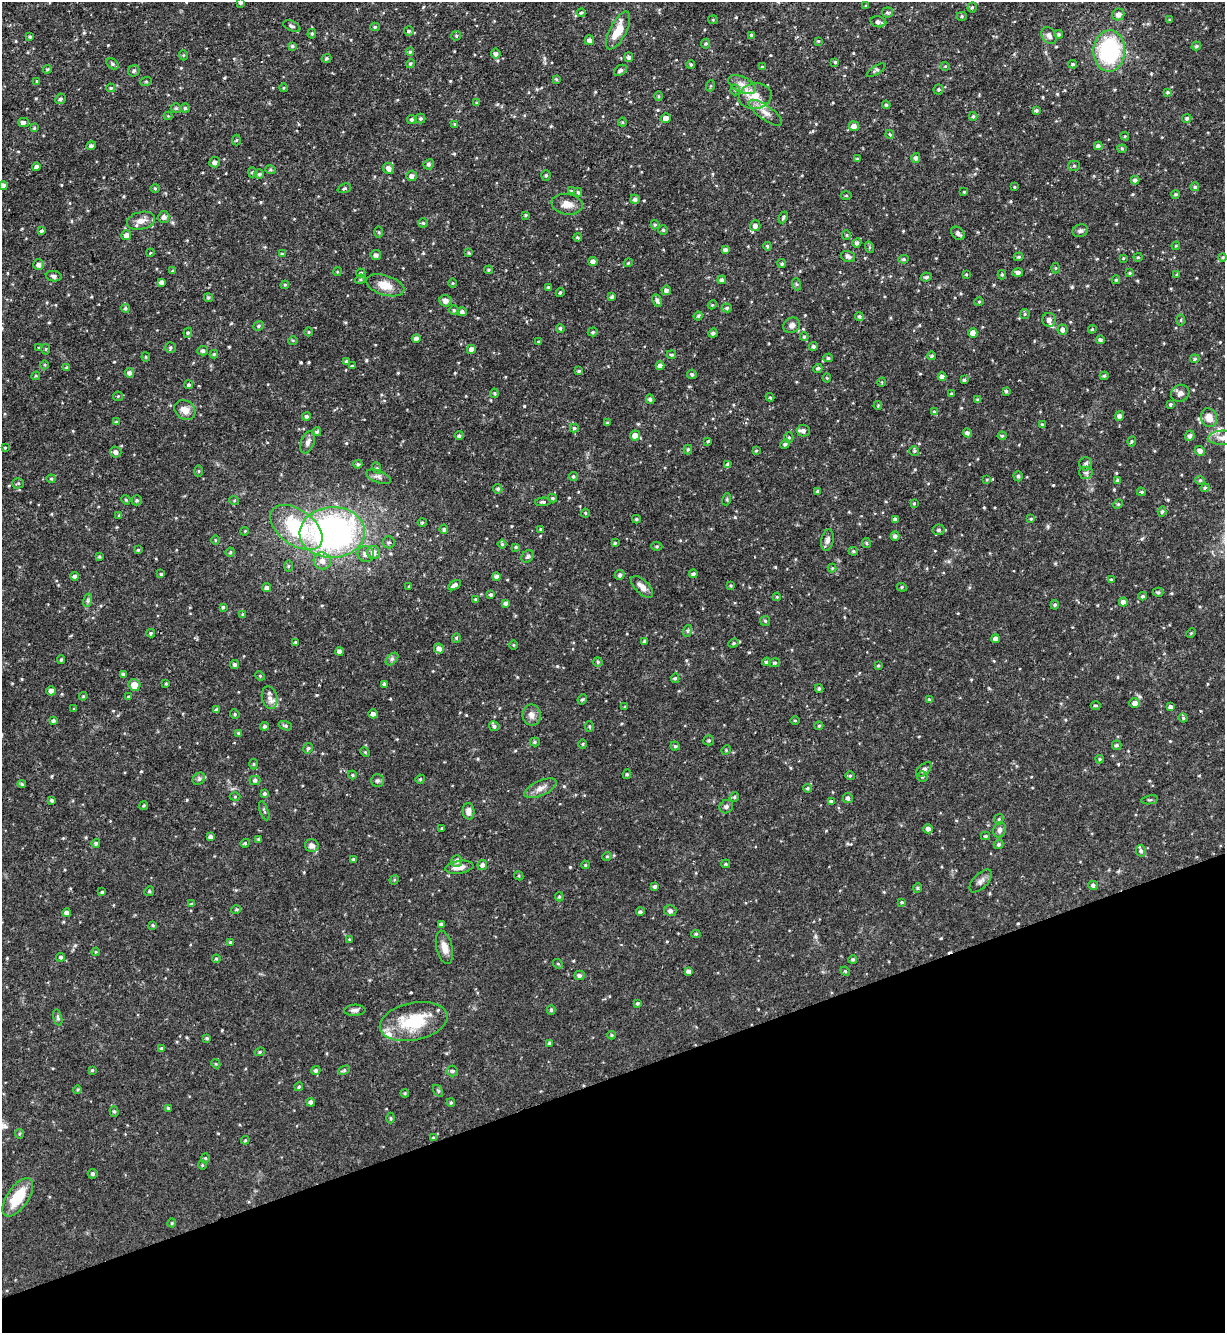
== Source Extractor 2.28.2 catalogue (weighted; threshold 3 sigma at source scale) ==
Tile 14 of 4 x 4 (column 2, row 4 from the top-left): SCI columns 1369-2591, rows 1-1331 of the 5308 x 5324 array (HDU 1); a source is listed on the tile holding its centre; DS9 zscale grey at full resolution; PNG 1227 x 1335 px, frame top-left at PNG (2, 2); each listed source drawn as its Kron ellipse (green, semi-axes under 4 px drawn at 4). Shown black and unused: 19% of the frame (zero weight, under 2 of 3 exposures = <1% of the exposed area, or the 3 px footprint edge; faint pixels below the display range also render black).
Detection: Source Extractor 2.28.2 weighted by HDU 2 'WHT'; one run over the whole footprint, this tile lists its part. Background 0.0643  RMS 0.0054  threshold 0.0245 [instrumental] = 3 sigma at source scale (4.5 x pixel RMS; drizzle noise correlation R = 1.50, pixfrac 1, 0.05/0.05 arcsec/px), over >= 5 px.
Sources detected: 569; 1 cosmic-ray / hot-pixel residue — neither listed nor drawn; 4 inside a brighter listed object's ellipse — not listed separately; of the other 564, all 500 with FLUX_AUTO >= 0.475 (the completeness limit of this list) listed and drawn (64 fainter detections not listed), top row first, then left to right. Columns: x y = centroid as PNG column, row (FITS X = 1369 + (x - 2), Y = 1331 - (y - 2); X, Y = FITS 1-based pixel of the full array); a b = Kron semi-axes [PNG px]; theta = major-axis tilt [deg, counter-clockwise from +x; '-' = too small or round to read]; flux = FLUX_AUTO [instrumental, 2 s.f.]
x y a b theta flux
240 3 4 3 - 0.92
866 6 4 3 - 0.52
972 7 5 4 - 0.72
887 12 5 5 - 0.97
581 13 4 3 - 1.4
1118 14 6 6 - 2.1
962 16 5 4 - 0.68
713 20 4 4 - 0.57
1170 20 4 3 - 0.58
878 22 8 5 -10 1.7
292 26 9 5 -25 1.4
375 27 5 4 - 0.77
618 30 21 8 63 11
409 31 5 5 - 0.87
312 34 5 4 - 0.69
1058 34 4 4 - 1.1
751 35 3 3 - 1.9
1049 35 9 7 -56 2.2
456 36 5 4 - 0.64
30 37 4 4 - 0.83
589 40 5 4 - 1.9
818 41 4 4 - 0.52
706 44 5 4 - 0.77
292 46 4 4 - 0.83
1196 46 5 4 - 0.83
1109 51 20 16 89 52
410 52 4 4 - 0.78
496 54 5 5 - 1.5
183 55 5 3 - 0.49
629 57 5 4 - 1.4
327 58 5 4 - 0.85
835 62 4 4 - 0.64
410 63 4 4 - 0.9
112 64 7 5 -42 1
691 64 4 4 - 0.77
1073 64 4 3 - 0.74
945 66 4 3 - 0.48
762 67 4 3 - 0.6
47 69 4 3 - 0.76
620 70 7 5 34 1.4
876 70 10 3 31 0.91
134 71 6 5 - 1.1
556 79 3 3 - 0.62
37 81 3 3 - 0.52
146 81 5 3 - 0.57
742 84 15 8 -26 4.5
710 86 6 3 70 0.59
111 88 4 4 - 0.7
284 88 4 3 - 0.48
938 89 5 5 - 0.85
735 90 5 5 - 0.83
1168 92 4 4 - 0.87
659 96 5 3 - 0.56
755 96 16 12 11 8.1
60 99 5 5 - 1.2
476 103 4 4 - 0.59
886 105 4 3 - 0.64
176 108 5 5 - 0.72
185 108 4 4 - 0.82
1036 110 4 4 - 1
765 113 19 7 -36 4.6
168 116 4 4 - 0.47
973 116 4 3 - 0.76
666 118 5 5 - 3
1187 118 5 4 - 0.89
421 119 5 5 - 1
412 120 4 4 - 0.98
23 122 5 4 - 1.6
622 122 4 4 - 0.57
455 124 4 4 - 0.53
854 126 5 5 - 2.6
34 128 4 3 - 0.6
890 134 4 3 - 0.85
1125 136 4 4 - 0.64
236 140 5 3 - 0.55
91 146 4 4 - 1.5
1098 146 4 4 - 1.8
1122 149 4 4 - 0.61
916 158 5 4 - 1.2
857 159 4 4 - 0.75
215 162 5 5 - 1.9
429 164 5 5 - 1.2
1074 166 5 5 - 0.88
36 167 4 4 - 1.8
388 168 6 5 - 2.6
270 170 5 3 - 0.63
252 172 5 4 - 0.72
259 174 5 4 - 0.84
546 175 5 4 - 0.79
412 176 5 5 - 1.8
1135 180 4 4 - 1.6
3 185 4 4 - 2.4
1014 187 3 3 - 0.59
1195 187 4 4 - 0.91
155 188 4 4 - 0.53
344 188 7 4 21 0.84
571 191 4 4 - 0.7
578 192 4 4 - 0.86
964 192 4 3 - 0.49
1176 194 4 4 - 0.84
846 196 5 3 - 0.55
635 199 5 4 - 1.8
567 204 15 10 -8 4.8
526 215 3 3 - 0.59
164 217 6 5 - 1.8
783 217 6 3 65 0.96
141 221 14 8 13 4.1
423 223 4 4 - 0.74
655 225 4 4 - 0.7
755 226 5 5 - 2.1
663 230 4 4 - 0.67
42 231 3 3 - 1.8
1080 231 8 6 23 1.3
379 232 6 4 -89 0.69
958 233 8 5 -44 1.6
126 235 5 4 - 2.7
846 235 5 4 - 0.61
578 238 4 3 - 0.75
857 243 4 4 - 1.5
767 246 4 4 - 0.89
1176 246 4 3 - 0.51
869 247 6 4 -72 0.7
725 250 4 4 - 1.6
150 253 4 3 - 0.51
469 253 3 3 - 0.62
282 254 4 4 - 0.71
376 255 5 5 - 1.7
848 256 7 5 -19 1.4
1019 257 5 3 - 0.73
1138 257 4 4 - 0.62
1223 257 4 4 - 0.65
1123 258 3 3 - 0.49
904 259 5 4 - 0.86
593 261 4 4 - 2.1
628 263 4 3 - 0.5
782 264 4 4 - 0.86
39 265 5 5 - 2.1
1056 268 5 3 - 0.52
489 270 4 3 - 0.72
173 271 4 3 - 0.64
337 272 4 3 - 0.52
361 273 4 3 - 0.9
1018 273 5 4 - 1.5
1130 273 4 3 - 0.68
966 274 4 3 - 0.54
1002 275 5 4 - 0.76
1177 275 4 3 - 0.61
54 276 8 5 -9 1.3
926 277 5 3 - 0.91
360 279 5 4 - 0.8
722 280 4 4 - 1.4
1116 280 4 3 - 0.71
161 282 4 4 - 1.6
452 283 5 3 - 0.52
796 284 6 4 -71 0.75
285 285 4 4 - 0.59
385 285 20 10 -17 7.6
548 287 4 3 - 0.74
666 290 5 4 - 1.7
560 292 4 3 - 0.75
612 297 4 4 - 0.91
208 298 4 4 - 0.83
657 300 6 4 -61 1.5
446 301 6 5 - 2.5
979 302 5 3 - 0.52
712 305 4 3 - 0.53
125 308 4 4 - 0.86
727 308 5 4 - 0.85
454 310 4 4 - 0.77
462 312 4 4 - 1.5
1025 314 5 4 - 0.65
698 316 4 4 - 0.71
859 316 4 4 - 0.9
1049 320 7 6 - 2.5
1180 320 5 4 - 0.68
792 325 8 7 - 2.2
259 326 5 4 - 0.83
560 328 4 4 - 0.87
1092 329 4 4 - 0.59
1062 330 5 5 - 1.8
309 332 4 4 - 0.52
593 332 5 4 - 0.71
188 333 5 4 - 0.75
713 333 4 4 - 1.2
973 333 4 4 - 4
804 337 4 3 - 0.74
416 339 4 4 - 1.7
293 340 5 3 - 0.54
1100 340 4 4 - 0.89
539 342 4 3 - 0.55
813 346 4 4 - 0.98
170 347 5 5 - 0.97
39 348 4 4 - 0.68
46 349 5 3 - 0.59
471 349 4 4 - 3.1
203 351 5 5 - 1.1
214 354 4 4 - 0.66
671 355 5 4 - 1
932 356 4 4 - 0.82
146 357 4 4 - 0.61
828 358 5 4 - 0.79
1195 359 5 4 - 0.72
347 361 4 4 - 0.97
45 365 4 3 - 0.48
352 366 4 4 - 0.54
660 366 4 4 - 1.9
67 368 4 3 - 0.85
818 368 5 4 - 0.94
579 371 4 3 - 0.84
129 373 5 4 - 1.6
692 374 5 4 - 1.2
36 376 4 4 - 0.58
1104 376 4 4 - 0.82
942 377 4 4 - 2.3
827 378 4 4 - 0.56
964 380 4 3 - 0.95
882 382 5 3 - 0.5
189 385 4 4 - 0.9
1006 391 4 3 - 0.87
494 393 5 4 - 0.69
1180 393 9 8 - 1.9
951 394 3 3 - 0.69
118 396 5 4 - 0.67
770 397 4 4 - 0.55
650 399 5 4 - 1.1
978 400 3 3 - 0.84
1170 404 3 3 - 0.73
878 406 4 4 - 0.51
185 410 11 9 -37 4.5
934 411 4 4 - 0.51
306 416 4 4 - 1.1
1119 416 5 4 - 1.8
1209 418 9 8 - 4.8
116 422 4 4 - 0.66
607 423 4 3 - 0.92
1042 424 4 3 - 0.58
574 428 4 3 - 0.81
803 431 6 6 - 2
317 432 4 4 - 0.8
967 433 4 4 - 1.5
635 435 5 5 - 3.6
459 436 4 4 - 1.1
1002 436 4 4 - 0.73
1190 436 5 4 - 1.7
789 437 5 4 - 0.78
1222 438 14 7 2 3.1
708 441 4 2 - 0.49
1132 441 5 4 - 0.76
308 442 12 6 68 2.2
785 444 5 4 - 1.2
5 448 3 3 - 0.53
688 449 5 4 - 0.73
756 451 4 3 - 0.62
914 451 5 5 - 0.75
1200 451 5 5 - 2.3
116 452 5 5 - 2.2
358 464 4 4 - 0.85
1086 464 6 6 - 1.6
728 465 4 4 - 2.1
377 468 6 3 -71 0.64
199 471 6 4 90 0.58
1086 473 6 6 - 1.4
573 476 4 4 - 0.88
1018 476 5 4 - 0.99
379 477 13 6 -21 1.8
51 479 4 4 - 0.65
987 480 4 3 - 0.49
1118 480 4 3 - 0.92
1200 480 4 4 - 0.7
18 483 5 5 - 0.78
1205 488 4 4 - 0.65
498 489 5 4 - 0.91
818 491 4 4 - 1
1141 492 4 3 - 0.58
552 498 4 3 - 0.74
727 499 6 4 73 0.63
126 500 5 4 - 0.62
137 500 5 5 - 0.94
234 500 5 3 - 0.52
543 502 8 4 5 1.1
914 503 3 3 - 0.5
1118 504 5 4 - 0.63
1162 512 5 4 - 0.92
585 513 4 4 - 0.63
119 515 4 3 - 0.49
636 519 4 3 - 0.68
896 519 4 4 - 1.8
1031 519 4 3 - 0.54
422 522 4 4 - 0.62
296 527 30 17 -36 38
444 529 5 4 - 0.96
540 529 3 3 - 0.49
939 530 6 5 - 1.1
245 531 4 3 - 0.48
332 532 33 25 3 160
895 536 4 4 - 1.5
215 540 5 3 - 0.51
827 540 11 6 78 2
389 542 6 5 - 1.1
615 543 3 3 - 0.66
866 543 5 4 - 0.77
502 544 4 4 - 0.62
657 546 5 4 - 0.68
516 547 4 3 - 0.68
138 550 4 4 - 0.62
853 551 5 4 - 0.8
230 552 5 4 - 0.63
373 552 6 6 - 3.6
366 554 8 8 - 2.3
528 556 7 5 45 1.1
99 557 4 3 - 0.69
322 561 9 8 - 3.7
288 566 5 3 - 0.66
832 568 4 4 - 0.5
161 574 4 4 - 0.81
693 574 4 4 - 1.3
620 575 5 4 - 1.4
75 576 4 4 - 1.4
496 576 4 4 - 1.7
1111 580 4 4 - 0.66
455 585 7 4 32 2
731 585 4 3 - 0.59
409 586 3 3 - 0.56
642 587 14 7 -44 3.4
902 587 5 4 - 0.7
267 588 4 4 - 1.7
1158 592 5 4 - 0.84
491 595 3 3 - 0.92
1143 596 4 3 - 0.73
777 597 4 4 - 0.56
475 599 4 3 - 0.63
88 600 7 4 73 0.88
1123 602 4 4 - 2.2
506 603 4 4 - 1.6
1055 605 5 4 - 0.74
223 607 3 3 - 0.65
243 614 4 4 - 0.78
765 621 5 4 - 0.83
687 631 6 4 72 0.87
151 633 4 3 - 0.7
1191 633 5 3 - 0.52
456 638 5 4 - 0.66
995 639 4 4 - 1.8
645 641 4 4 - 1.3
295 642 3 3 - 0.68
733 643 5 4 - 0.76
514 645 5 3 - 0.53
439 648 5 5 - 2.6
339 651 4 4 - 1.8
392 659 7 4 45 1.1
61 660 4 3 - 0.64
598 662 4 4 - 0.76
766 662 4 3 - 0.82
774 663 6 4 13 0.79
235 665 4 4 - 1.2
878 666 4 3 - 0.6
123 674 3 3 - 1.3
260 676 5 4 - 0.61
675 678 5 4 - 0.81
166 684 3 3 - 0.53
384 684 4 3 - 0.85
134 685 6 6 - 5.7
819 688 4 3 - 0.89
51 691 4 4 - 2.3
83 696 4 4 - 0.56
128 697 4 3 - 0.52
270 698 11 7 -76 3.1
582 699 5 4 - 0.77
929 699 4 4 - 0.54
1135 703 5 5 - 2.4
1096 706 5 3 - 0.69
625 707 3 3 - 0.49
1171 707 4 4 - 1.6
74 709 3 3 - 0.48
216 710 4 3 - 1
235 714 5 4 - 0.65
373 714 4 4 - 1.8
532 715 10 9 - 3.1
1183 718 5 4 - 0.63
53 721 4 3 - 0.88
795 721 4 3 - 0.49
264 726 4 4 - 1.1
285 726 7 4 -19 0.81
494 726 5 4 - 1.1
589 726 5 4 - 0.67
819 726 4 3 - 0.66
238 733 4 4 - 0.67
709 740 5 5 - 0.83
535 742 5 4 - 0.76
583 744 5 3 - 0.5
1117 745 5 4 - 1
675 746 4 4 - 0.78
308 748 5 4 - 1
726 750 5 4 - 0.68
365 752 5 3 - 0.56
1100 759 4 3 - 0.72
254 764 5 3 - 0.62
924 770 9 5 41 1.9
627 774 5 4 - 0.77
352 775 4 4 - 0.58
850 776 4 4 - 0.66
922 776 5 5 - 0.94
199 779 7 5 44 1.1
420 779 5 4 - 0.64
255 780 5 5 - 1.3
377 781 6 6 - 1.1
22 784 4 3 - 0.71
540 788 17 7 24 3.6
807 788 4 3 - 0.76
265 793 4 4 - 0.85
235 797 5 3 - 0.52
734 797 5 4 - 0.77
848 798 5 4 - 1.4
1150 800 8 2 10 0.55
52 801 3 3 - 0.83
831 801 4 3 - 0.72
144 806 5 4 - 0.68
726 807 7 6 - 1.3
264 811 10 3 -71 0.93
469 811 8 6 -86 2.9
999 819 5 4 - 0.74
442 828 3 3 - 0.56
928 829 4 4 - 2
1000 830 8 6 67 1.8
985 836 4 4 - 0.8
210 837 4 4 - 1.5
258 839 4 3 - 0.65
96 843 4 4 - 1
245 843 4 4 - 0.65
999 844 5 4 - 0.93
312 846 7 6 - 2.3
1141 851 6 5 - 1.3
607 856 5 4 - 0.65
353 859 4 3 - 0.73
457 861 6 5 - 2
726 864 4 4 - 0.64
482 865 5 4 - 1.6
585 865 4 3 - 0.49
459 867 14 6 8 3.7
519 876 5 3 - 0.58
394 880 5 4 - 0.57
981 881 14 7 46 2.4
1093 885 5 4 - 1.1
655 886 4 3 - 1
917 888 5 3 - 0.64
149 891 5 4 - 0.66
102 892 4 3 - 0.76
559 897 5 4 - 0.65
902 902 4 3 - 0.64
191 904 4 3 - 0.64
236 910 5 3 - 0.58
670 911 6 5 - 1.4
640 912 4 3 - 1
67 913 4 4 - 1.6
441 924 4 3 - 1.1
153 925 4 3 - 0.56
696 934 4 4 - 0.71
349 940 4 3 - 0.52
230 942 4 4 - 0.54
444 947 17 8 -76 4.7
96 952 4 3 - 0.54
61 957 4 4 - 0.93
216 959 4 4 - 0.59
853 959 4 4 - 0.9
558 964 5 4 - 0.79
689 971 4 4 - 2.2
845 971 5 3 - 0.49
579 975 5 5 - 1.5
638 1003 4 4 - 0.87
355 1010 11 5 3 1.9
551 1010 5 4 - 0.79
58 1018 8 4 -76 0.92
414 1021 34 19 11 25
612 1035 4 3 - 0.71
207 1038 4 3 - 0.86
549 1043 4 4 - 0.95
162 1048 4 4 - 0.83
260 1052 5 4 - 0.68
216 1064 5 3 - 0.54
92 1070 4 3 - 0.7
316 1070 4 4 - 1.3
344 1070 6 4 28 0.8
452 1071 5 5 - 1.2
299 1087 4 3 - 0.69
78 1090 4 3 - 0.61
438 1091 6 4 -56 0.77
405 1093 4 4 - 0.58
311 1102 4 4 - 1.7
451 1103 4 3 - 0.69
168 1108 4 3 - 0.82
114 1111 5 4 - 0.83
391 1118 5 3 - 0.6
19 1134 5 4 - 0.63
433 1138 4 3 - 0.68
245 1140 4 3 - 0.55
205 1158 4 4 - 0.61
202 1165 4 4 - 0.55
93 1174 5 5 - 1
18 1197 22 10 55 17
172 1223 4 4 - 0.59
Isophote crosses this tile's border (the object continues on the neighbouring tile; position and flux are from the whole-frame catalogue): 3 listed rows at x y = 240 3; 3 185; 1222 438